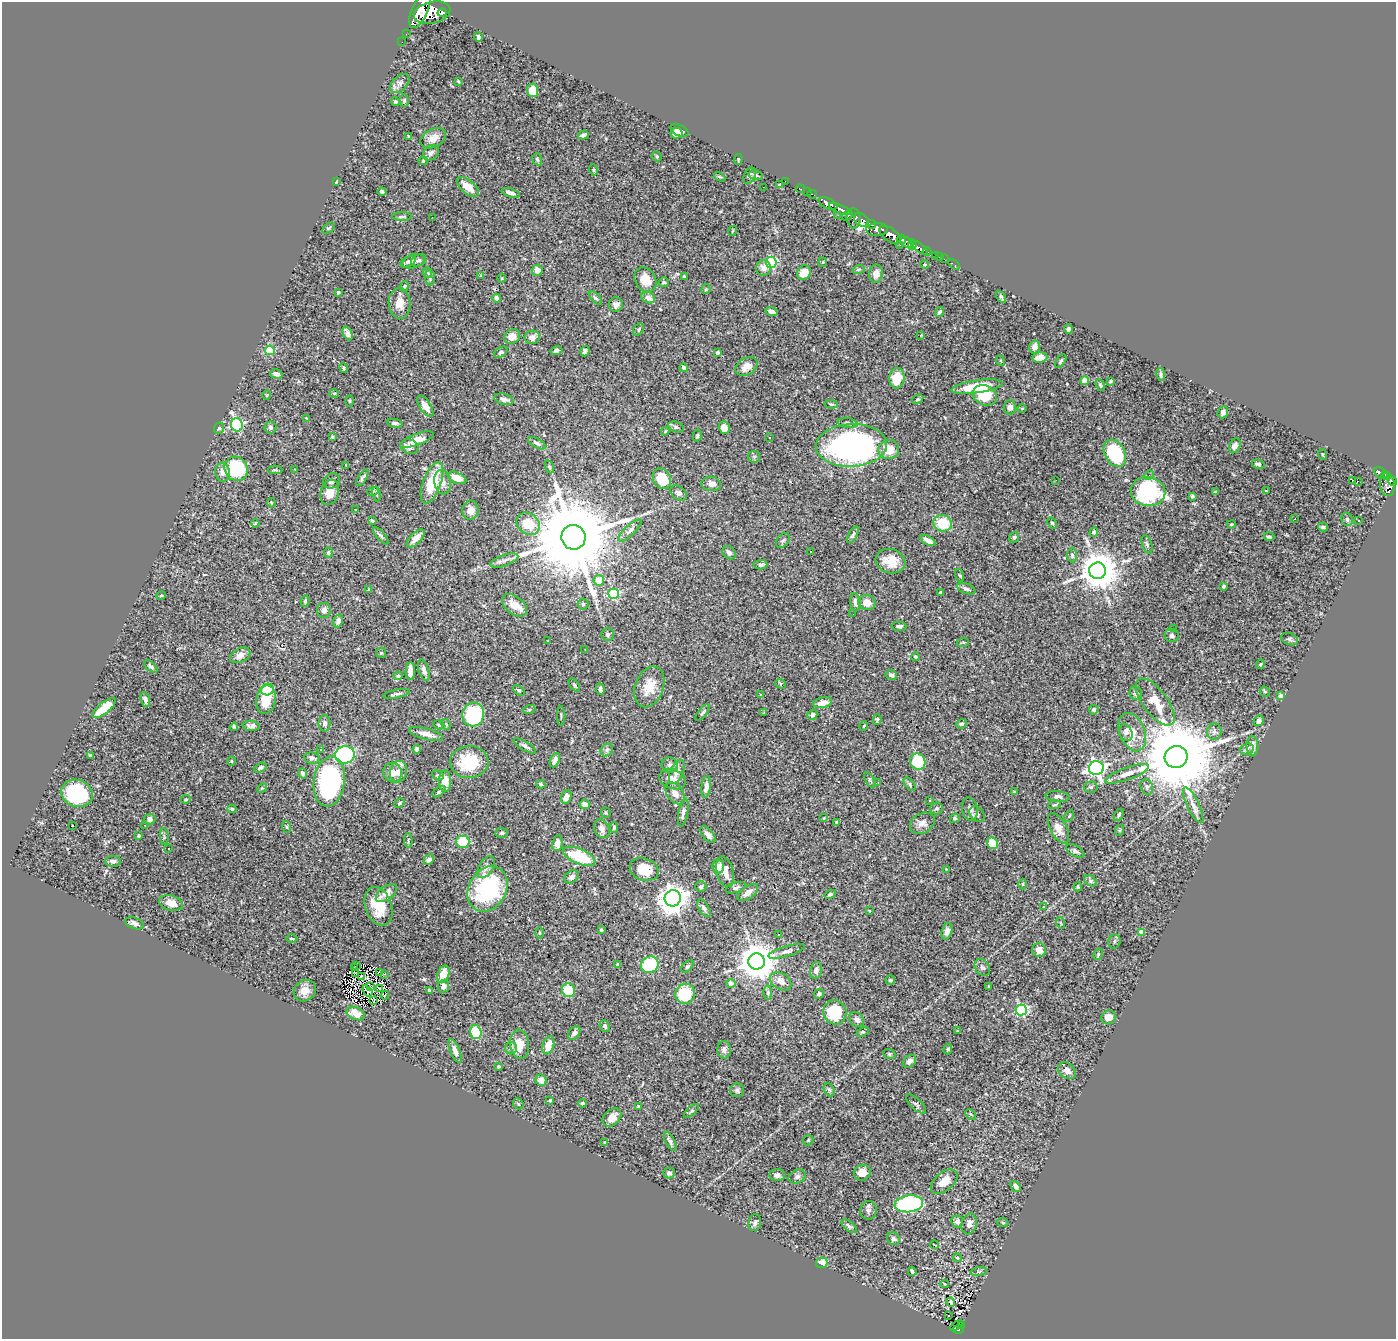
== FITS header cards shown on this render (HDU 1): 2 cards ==
NAXIS1  =                 1394
NAXIS2  =                 1337

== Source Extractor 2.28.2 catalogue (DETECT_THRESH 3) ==
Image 1394 x 1337 px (HDU 1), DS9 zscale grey, 1 PNG px = 1 image px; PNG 1398 x 1341 px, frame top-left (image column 1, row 1337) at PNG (2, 2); each listed source drawn as its Kron ellipse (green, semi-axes under 4 px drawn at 4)
Background 1.28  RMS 0.026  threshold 0.0782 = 3 sigma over >= 5 px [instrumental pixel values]
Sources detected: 476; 1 with non-positive FLUX_AUTO (blend fragments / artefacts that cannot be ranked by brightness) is neither listed nor drawn; the other 475 listed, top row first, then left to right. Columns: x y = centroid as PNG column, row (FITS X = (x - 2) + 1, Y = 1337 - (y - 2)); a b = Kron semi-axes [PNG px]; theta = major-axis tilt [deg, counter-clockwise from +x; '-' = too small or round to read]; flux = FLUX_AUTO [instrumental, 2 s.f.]
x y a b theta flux
420 10 19 8 66 3700
432 13 19 10 13 4900
442 13 5 3 - 600
406 34 2 2 - 4.4
478 37 4 3 - 4.3
402 42 2 2 - 8.7
458 81 3 2 - 1.6
400 83 11 7 44 8.3
533 90 7 5 -86 33
404 100 6 4 87 3.1
396 102 5 4 - 3.3
680 130 9 5 -26 9.9
676 133 6 5 - 9.2
583 135 5 3 - 4.6
409 136 3 2 - 1.3
433 138 13 9 27 16
431 153 9 6 45 7.7
657 156 5 4 - 2.1
537 159 6 4 -73 2.7
738 159 5 3 - 1.8
423 161 5 4 - 1.9
594 170 6 3 -71 1.9
756 175 7 5 -13 3.8
750 176 8 5 67 3.5
720 177 6 3 -30 2.1
785 181 2 2 - 10
336 182 3 2 - 1.3
780 185 3 3 - 2.5
468 187 13 6 -40 21
763 187 2 2 - 1.2
800 189 4 2 - 15
382 191 4 3 - 3.4
807 192 2 2 - 13
511 193 9 4 -16 6.7
812 194 5 3 - 30
828 203 10 5 -24 1800
840 209 12 4 -24 1100
838 215 2 2 - 8.9
847 216 6 3 33 250
402 217 10 3 0 3
432 217 2 2 - 19
854 218 10 7 -82 570
861 220 8 5 -41 770
871 224 5 3 - 320
329 228 7 4 34 2.7
877 230 11 6 1 1500
732 231 5 3 - 1.5
890 235 13 6 -37 1800
901 239 4 3 - 370
907 242 7 5 -28 920
912 244 5 3 - 260
900 245 2 2 - 11
919 248 10 3 -37 170
927 252 4 3 - 110
935 256 4 3 - 66
940 257 3 2 - 16
944 259 3 2 - 3.9
419 260 8 6 26 4.6
413 261 11 7 16 5.7
408 262 8 5 29 3.3
823 262 5 4 - 1.7
771 263 5 5 - 190
925 264 4 3 - 1.6
954 264 6 2 -34 12
764 268 8 7 - 10
859 269 6 4 19 2.4
537 270 5 5 - 12
428 273 5 3 - 1.6
804 273 8 6 51 22
876 274 9 7 78 12
481 276 4 3 - 2.2
684 276 3 3 - 1.8
430 278 7 5 -82 3.4
501 278 4 3 - 1.7
645 280 13 10 -55 26
664 282 5 4 - 3.3
405 286 5 3 - 1.8
706 289 5 4 - 2.2
338 292 3 3 - 2.9
1001 297 6 3 -60 3.3
496 298 4 4 - 9.5
595 298 8 4 -46 4
648 298 7 5 -24 10
399 303 15 11 -87 19
616 304 7 7 - 8.1
772 311 6 3 -22 7.3
940 312 5 4 - 3.8
1068 329 5 3 - 5
639 330 6 5 - 2.9
348 333 7 4 -64 8
921 335 3 3 - 1.1
512 337 8 7 - 17
532 337 7 6 - 10
1034 347 6 5 - 11
270 350 5 4 - 92
556 351 6 4 13 6.7
585 351 5 4 - 4.8
501 352 7 4 34 3.5
717 353 3 3 - 2.2
1040 358 7 5 9 14
1001 361 5 3 - 1.5
1061 361 8 3 56 2.5
746 366 12 8 31 15
344 368 5 3 - 2
684 368 4 4 - 4.7
276 374 6 4 -16 6
1161 375 7 4 -80 4.1
897 378 10 7 82 43
1085 381 4 4 - 38
1111 381 4 3 - 3
1100 385 6 4 -68 2.4
977 387 26 6 8 51
334 393 5 3 - 1.4
267 395 5 3 - 1.3
985 395 12 9 -24 55
504 399 10 5 -15 8.5
918 399 6 3 31 2
349 401 6 3 -89 1.7
831 404 6 4 -9 2.5
425 406 12 5 -57 15
1010 407 7 6 - 9.1
1022 408 4 3 - 1.3
1223 412 6 5 - 5.7
307 418 3 2 - 1.8
395 423 8 4 -8 4.3
848 423 10 5 -9 4.2
237 425 7 6 - 260
270 427 6 6 - 4.4
676 427 8 5 -16 3.9
724 427 6 5 - 14
219 428 6 5 - 3
665 431 4 3 - 1.9
697 436 6 4 78 2.6
332 437 4 3 - 2
770 438 3 2 - 4.3
417 440 18 5 21 19
537 443 10 4 -28 5.4
851 445 35 21 2 530
1235 446 8 5 65 8.5
410 447 9 7 -21 8.9
889 449 10 9 - 31
1115 453 14 10 -61 130
1323 455 5 3 - 1.8
754 457 6 6 - 3.8
1258 464 6 4 -16 5.9
346 465 3 2 - 1.2
550 467 7 4 -70 2.5
236 469 12 11 - 120
295 469 3 2 - 1.1
275 470 7 3 -1 2.3
222 472 9 7 -85 11
1381 473 7 4 -29 300
1149 475 5 4 - 2.7
1385 475 4 3 - 250
362 478 9 3 58 3.9
457 478 10 5 -23 21
662 479 11 8 -59 42
1056 480 3 2 - 2.7
331 481 9 7 27 6.1
1352 481 3 2 - 16
1358 481 2 2 - 2000
1393 481 4 3 - 300
442 482 12 8 -79 12
432 483 22 9 70 62
711 484 10 7 -9 9.7
1387 484 12 7 -86 840
373 491 5 3 - 1.7
1148 491 17 14 -10 210
1267 491 3 2 - 2.2
330 492 13 9 75 20
1215 492 3 3 - 2.2
679 493 9 6 -37 5
376 494 7 3 -79 2.2
1192 496 4 3 - 3.1
271 503 5 3 - 2.2
355 510 4 2 - 1.1
470 510 9 8 - 17
1295 518 3 2 - 1.8
1347 519 7 5 -75 4.1
372 521 4 3 - 2.3
1358 521 3 2 - 2.6
255 523 4 3 - 1.5
943 523 9 8 - 57
1052 523 6 4 -62 2.7
528 524 12 10 -38 43
1231 524 4 3 - 1.9
1323 527 5 3 - 3
630 530 15 5 43 6.6
1094 532 5 4 - 3.2
853 535 9 4 60 4.6
381 536 11 4 -49 4.4
574 537 12 12 - 36000
1014 537 5 5 - 3.3
1269 537 5 4 - 3.4
416 538 11 5 45 17
783 541 8 5 48 3.9
928 541 8 4 -28 9.1
1147 544 9 5 -72 4
811 551 3 2 - 2.2
328 553 5 4 - 2.7
729 553 7 6 - 6.1
1072 555 7 5 -89 3.9
504 561 15 5 19 8
891 561 15 12 -18 30
760 565 7 4 2 5.2
1098 571 8 8 - 5100
960 576 6 3 -71 1.9
599 580 5 5 - 30
1224 586 4 3 - 2.2
369 589 3 2 - 1.2
966 589 9 5 -20 4.7
941 592 3 3 - 2.4
614 594 5 5 - 150
161 596 5 3 - 1.6
305 601 6 4 80 3.1
855 602 9 5 -82 6.4
867 602 9 7 -7 18
583 604 5 5 - 2.8
515 605 14 9 -38 22
324 610 7 7 - 9.5
853 614 3 2 - 1.6
338 621 7 4 76 7.4
899 626 7 4 -1 5.8
1173 628 2 2 - 1.5
608 634 6 6 - 4.4
1172 636 7 6 - 4.6
1290 639 9 6 -21 3.9
547 641 3 3 - 3.6
963 642 6 3 6 1.8
585 650 2 2 - 1.3
381 653 5 5 - 2
240 655 11 7 28 11
915 657 4 4 - 4.2
1260 664 5 3 - 2.1
151 666 8 4 -43 5
424 670 11 5 -72 7.7
410 671 9 4 88 14
891 675 6 5 - 5.4
398 676 4 4 - 4.1
781 684 5 4 - 2.9
574 685 8 3 -56 2.7
649 687 21 14 70 32
267 689 6 5 - 52
600 689 6 4 -85 5.3
519 690 6 4 -41 3.2
1265 692 5 4 - 2.4
1136 693 7 6 - 5.6
397 694 13 3 12 4.4
761 695 3 3 - 1.6
1281 696 4 4 - 23
145 700 8 4 -71 5.6
266 700 14 9 81 47
1155 702 28 12 -53 41
822 703 9 5 11 16
104 708 14 5 38 48
529 710 6 4 18 2.1
1094 710 5 4 - 4.3
702 713 10 3 51 2.8
763 713 3 2 - 1.6
473 715 12 11 - 130
812 715 5 4 - 6
561 716 10 2 90 1.8
877 720 5 3 - 3.1
1259 721 5 5 - 6.1
325 723 8 6 90 6.5
446 724 6 4 -62 2.5
961 724 5 4 - 3.6
439 725 5 3 - 2.4
251 726 8 5 -7 6.1
864 726 5 3 - 1.5
234 727 4 3 - 3.7
1132 732 20 13 -68 29
1214 732 8 7 - 6.3
1126 733 8 6 -69 5.7
426 734 18 5 -15 14
525 746 13 4 -30 5
1252 746 10 6 -87 9.1
417 749 4 4 - 4.6
1247 749 7 5 17 4.4
321 750 2 2 - 1.6
607 750 7 5 48 4.1
345 755 10 8 8 220
91 756 4 3 - 3.1
1176 757 11 11 - 28000
312 758 8 5 -9 4.4
555 760 7 4 67 7.1
232 761 5 3 - 1.5
469 762 19 16 2 77
918 762 8 7 - 68
670 765 8 7 - 6.4
260 768 7 4 27 3.7
1096 768 7 7 - 630
393 772 10 9 - 12
398 772 11 8 73 12
677 772 13 6 65 9.2
303 773 5 4 - 4.4
1127 774 23 6 20 15
438 775 6 4 -22 2.8
672 779 13 9 -21 16
870 780 8 3 -61 2.5
329 781 25 15 83 290
445 781 11 6 89 23
878 783 4 3 - 1.2
541 784 5 3 - 2.3
910 784 8 4 -51 3.1
706 787 11 4 83 9.9
1091 787 7 5 3 3.3
1147 787 8 6 -70 5.1
262 788 5 4 - 1.9
439 792 7 3 34 3
1014 792 3 3 - 1.6
77 793 16 13 -19 190
675 793 12 8 -55 12
1058 796 12 5 -4 6.2
566 797 7 5 70 11
186 799 5 4 - 1.9
930 801 3 3 - 2.9
399 803 5 3 - 2
585 804 5 4 - 14
1055 805 6 3 9 2.1
1193 805 20 6 -64 14
937 808 6 6 - 3.7
232 809 4 4 - 2.9
970 809 11 8 -80 8.6
683 812 14 4 79 6.7
606 813 5 5 - 2.2
977 814 9 6 -50 6.1
1119 815 7 3 60 2.7
1069 816 6 4 60 2.2
824 818 3 3 - 1.2
955 818 5 4 - 3.2
150 819 5 5 - 7
836 822 4 4 - 1.9
922 823 13 10 30 12
145 825 3 2 - 1.7
72 826 3 2 - 4.1
287 827 6 4 -71 2.2
614 828 5 4 - 2.8
1058 828 17 8 -61 16
602 829 10 7 -67 9.7
1120 830 5 3 - 1.5
502 833 6 5 - 2.9
708 835 10 5 -49 8.8
138 836 3 3 - 3
164 837 8 3 -86 2.5
408 841 7 3 -86 2.2
463 842 6 6 - 57
557 843 8 5 80 14
992 843 6 5 - 34
168 849 3 3 - 4.6
1075 851 10 5 -32 6
579 856 17 7 -22 85
429 860 5 4 - 6.3
113 861 8 5 -1 4.6
718 866 7 6 - 13
486 867 12 7 58 9.2
644 869 15 11 -19 38
946 869 3 2 - 1.2
725 872 16 8 -75 17
572 877 8 5 36 5.8
1090 881 7 5 -38 3.3
1023 884 5 3 - 1.9
701 887 5 5 - 3.6
1078 887 4 3 - 2.1
736 888 10 5 17 4.6
488 889 24 18 59 170
748 892 12 6 37 9.7
386 893 12 6 36 16
830 894 6 4 27 4.2
673 898 8 8 - 2000
171 903 12 7 -16 15
379 906 20 13 -70 45
1044 906 4 3 - 2.4
704 908 9 5 -59 5.9
869 911 3 2 - 1.5
134 923 10 5 -20 6.2
1061 923 6 3 -71 1.5
601 930 4 3 - 2.2
947 931 8 5 75 6.7
1142 932 4 4 - 24
539 933 5 3 - 1.6
779 934 3 3 - 3.8
292 938 5 3 - 1.6
1114 941 7 6 - 3.9
1039 950 7 6 - 16
787 951 19 5 17 7.3
1098 954 6 4 65 2.7
757 961 8 8 - 4700
618 965 4 3 - 5.8
650 965 9 8 - 110
357 966 3 2 - 1.4
687 966 7 4 43 3.2
354 967 2 2 - 2.2
982 967 9 7 -54 5
816 970 8 6 81 7.6
380 972 4 2 - 4.7
356 974 3 2 - 0.63
384 974 3 2 - 1.4
443 974 9 5 70 29
361 977 3 2 - 1.4
890 980 5 4 - 2
781 981 11 8 -31 14
731 983 5 4 - 11
443 986 6 5 - 9.5
989 986 3 3 - 1.4
371 987 4 2 - 0.65
380 989 2 2 - 1.3
568 990 7 6 - 47
305 991 12 10 35 16
367 991 6 2 -55 0.93
430 991 4 3 - 3
768 993 7 4 -90 3.2
685 994 10 9 - 73
819 994 5 4 - 3.9
385 995 4 2 - 2.7
374 1000 3 2 - 1.6
1021 1010 5 5 - 220
835 1012 12 11 - 65
356 1013 9 6 -25 22
1108 1017 7 6 - 14
857 1019 8 6 -52 6.8
605 1026 6 5 - 3.3
958 1031 3 3 - 1.6
476 1032 7 5 -73 54
863 1032 6 4 25 2.4
574 1033 7 5 53 7.5
520 1044 15 9 -84 22
548 1045 9 5 71 19
511 1048 6 6 - 4.9
948 1049 5 4 - 2.7
724 1050 9 7 -88 6.2
455 1051 12 4 -67 9.8
889 1054 6 5 - 2.9
909 1061 7 5 43 6.7
498 1066 4 3 - 1.7
1067 1071 10 7 -35 9.8
541 1080 6 5 - 12
737 1090 7 7 - 4.4
829 1090 7 5 -58 3.3
550 1100 4 3 - 2.2
582 1103 4 3 - 2.3
518 1104 6 4 -46 2.3
916 1104 13 5 -44 4.3
639 1106 3 2 - 1.8
691 1111 9 4 43 3.3
971 1114 6 3 -45 2.2
612 1117 11 7 43 15
808 1140 6 4 46 2.2
670 1141 10 4 -63 6.1
604 1142 4 2 - 1.4
669 1173 6 5 - 4.6
862 1173 8 7 - 17
777 1175 7 6 - 7.7
797 1177 9 6 24 5.9
944 1182 15 9 40 26
1016 1186 6 4 -49 7.5
909 1204 14 8 7 250
868 1210 9 8 - 6.2
957 1222 6 6 - 7.8
755 1223 8 6 83 5.1
1003 1223 5 3 - 1.8
969 1224 10 7 73 9
849 1226 9 5 -39 3.7
893 1239 7 6 - 4.2
934 1245 4 2 - 1.2
957 1258 4 3 - 2
822 1263 6 5 - 15
912 1271 4 3 - 3.4
979 1272 8 4 9 3
945 1284 4 3 - 2.1
951 1302 5 3 - 2.4
949 1316 3 2 - 2.5
961 1325 3 3 - 19
957 1326 7 3 35 39
958 1329 5 4 - 100
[1 non-positive-flux detection neither listed nor drawn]